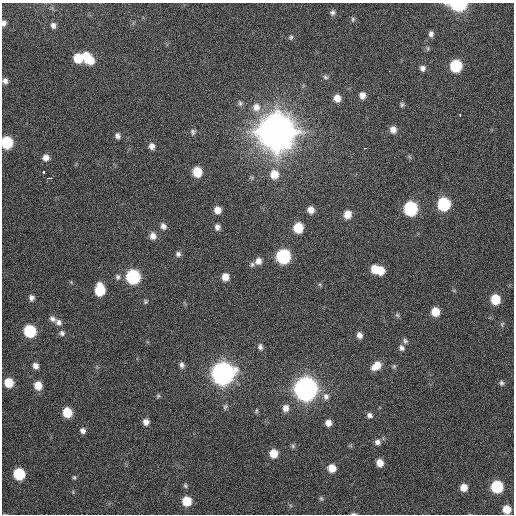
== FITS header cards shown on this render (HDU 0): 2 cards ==
NAXIS1  =                  512 / Axis length
NAXIS2  =                  512 / Axis length

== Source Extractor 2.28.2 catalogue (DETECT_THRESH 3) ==
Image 512 x 512 px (HDU 0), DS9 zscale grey, 1 PNG px = 1 image px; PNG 516 x 516 px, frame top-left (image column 1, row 512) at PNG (2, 3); no overlay
Background 98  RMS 9.9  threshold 29.6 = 3 sigma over >= 5 px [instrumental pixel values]
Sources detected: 99; all 99 listed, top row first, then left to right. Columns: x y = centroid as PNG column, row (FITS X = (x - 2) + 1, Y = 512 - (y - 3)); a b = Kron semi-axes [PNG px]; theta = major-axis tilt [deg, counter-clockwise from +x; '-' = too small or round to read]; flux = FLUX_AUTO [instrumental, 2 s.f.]
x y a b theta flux
459 5 9 5 -1 9.6e+04
332 12 7 7 - 2.0e+03
353 19 7 5 78 1.3e+03
4 23 6 5 - 2.3e+03
53 25 7 6 - 2.6e+03
431 34 7 6 - 2.4e+03
291 37 7 5 65 1.3e+03
86 56 10 7 -89 1.1e+04
78 58 8 8 - 1.5e+04
90 60 9 7 73 9.5e+03
456 66 8 7 - 4.1e+04
422 68 7 7 - 2.5e+03
389 71 2 2 - 1.9e+03
325 77 7 5 -18 1.5e+03
5 81 7 6 - 2.5e+03
362 95 8 7 - 4.2e+03
337 98 7 6 - 6.4e+03
240 103 8 6 -82 1.9e+03
402 105 6 5 - 1.3e+03
256 107 11 11 - 6.9e+03
460 115 3 2 - 3.3e+03
393 130 8 7 - 4.4e+03
193 132 8 7 - 1.9e+03
276 132 12 12 - 3.6e+06
117 136 7 6 - 2.3e+03
7 142 8 7 - 4.1e+04
152 146 8 7 - 3.4e+03
365 148 3 2 - 4.6e+03
46 157 7 7 - 4.3e+03
43 172 3 3 - 7.9e+03
197 172 8 7 - 1.6e+04
274 174 10 9 - 9.8e+03
50 178 5 2 - 1.2e+04
444 204 8 8 - 5.9e+04
410 208 8 8 - 8.3e+04
217 210 7 6 - 5.5e+03
311 210 7 7 - 5.1e+03
347 214 9 7 70 6.6e+03
163 226 9 7 -59 2.9e+03
217 227 8 7 - 2.8e+03
298 228 8 7 - 2.0e+04
153 236 8 7 - 4.5e+03
178 254 7 7 - 2.1e+03
283 256 8 8 - 8.8e+04
258 261 9 8 - 4.4e+03
252 264 7 5 74 1.5e+03
374 269 8 6 83 9.4e+03
380 270 8 7 - 1.0e+04
118 277 8 7 - 2.0e+03
133 277 8 8 - 9.1e+04
225 277 7 7 - 6.2e+03
100 290 9 7 -89 2.8e+04
31 298 7 6 - 2.5e+03
495 299 8 7 - 1.8e+04
145 302 6 6 - 1.2e+03
435 312 7 7 - 1.2e+04
397 315 7 5 -45 1.3e+03
52 319 10 7 -29 2.6e+03
58 322 9 8 - 2.9e+03
502 324 7 5 66 1.1e+03
30 331 8 7 - 4.8e+04
62 333 7 7 - 2.1e+03
359 335 7 6 - 3.5e+03
405 341 8 6 -41 1.7e+03
260 347 8 6 -78 2.3e+03
402 348 9 7 -56 2.4e+03
182 365 8 6 -75 2.3e+03
35 366 7 6 - 3.5e+03
376 366 11 8 37 8.6e+03
394 366 5 5 - 1.1e+03
222 373 9 9 - 7.1e+05
9 382 7 7 - 1.5e+04
502 383 7 6 - 1.6e+03
38 385 8 7 - 9.2e+03
306 389 9 9 - 8.3e+05
158 396 6 5 - 1.1e+03
326 396 10 8 -84 3.5e+03
225 407 8 6 58 1.5e+03
286 408 9 7 81 4.3e+03
256 411 7 4 72 1.0e+03
67 412 7 7 - 1.8e+04
369 415 7 6 - 2.4e+03
146 422 7 7 - 3.7e+03
328 423 6 6 - 4.3e+03
83 431 7 6 - 2.5e+03
377 442 8 8 - 2.9e+03
293 446 6 6 - 1.2e+03
274 454 7 7 - 9.9e+03
380 463 7 6 - 6.5e+03
332 468 7 7 - 8.5e+03
19 474 8 7 - 3.7e+04
74 477 6 5 - 1.1e+03
185 485 8 5 -79 1.2e+03
464 487 6 6 - 6.4e+03
497 487 8 7 - 4.6e+04
321 499 7 5 -49 1.2e+03
187 501 8 7 - 1.6e+04
507 509 6 6 - 1.0e+04
354 514 7 3 -5 1.0e+03
At the frame edge (FLAGS 8, measured only in part): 6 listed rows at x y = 459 5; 4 23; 5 81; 7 142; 507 509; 354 514